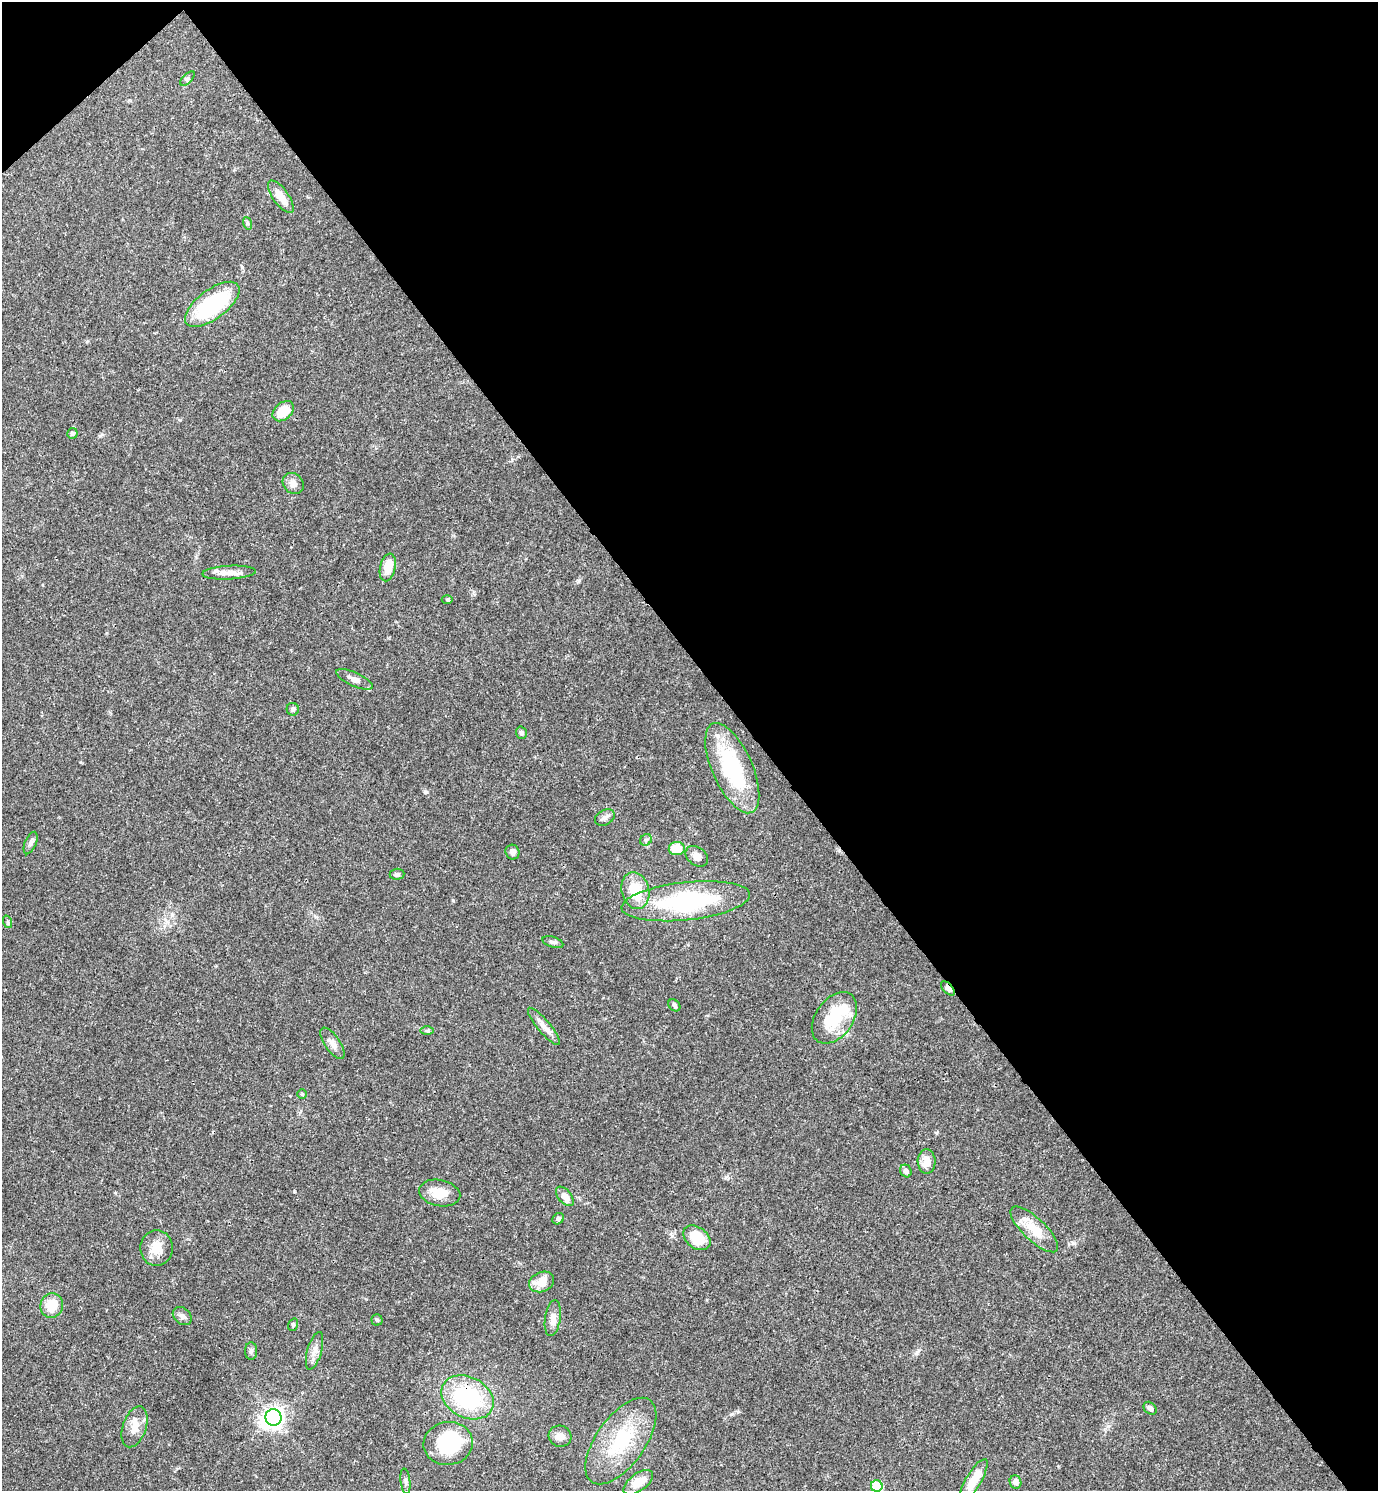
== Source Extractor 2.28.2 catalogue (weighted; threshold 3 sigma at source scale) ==
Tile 3 of 4 x 4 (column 3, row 1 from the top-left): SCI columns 3050-4425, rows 4469-5957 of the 5958 x 5961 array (HDU 1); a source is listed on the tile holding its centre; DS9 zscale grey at full resolution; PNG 1380 x 1493 px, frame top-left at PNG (2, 2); each listed source drawn as its Kron ellipse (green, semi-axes under 4 px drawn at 4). Shown black and unused: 46% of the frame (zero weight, under 3 of 4 exposures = <1% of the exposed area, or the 3 px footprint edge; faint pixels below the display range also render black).
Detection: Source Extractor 2.28.2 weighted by HDU 2 'WHT'; one run over the whole footprint, this tile lists its part. Background 0.0392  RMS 0.0026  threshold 0.0116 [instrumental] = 3 sigma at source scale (4.5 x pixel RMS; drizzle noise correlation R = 1.50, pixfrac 1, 0.05/0.05 arcsec/px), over >= 5 px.
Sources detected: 63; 3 inside a brighter object's white glare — neither listed nor drawn; the other 60 listed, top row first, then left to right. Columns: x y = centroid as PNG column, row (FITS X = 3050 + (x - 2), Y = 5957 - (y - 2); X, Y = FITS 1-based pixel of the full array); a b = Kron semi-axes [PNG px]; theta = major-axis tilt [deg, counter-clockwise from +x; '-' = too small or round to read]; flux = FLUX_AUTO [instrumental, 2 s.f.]
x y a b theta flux
187 79 9 4 45 0.5
281 197 19 8 -54 3.4
247 223 6 4 -71 0.42
212 304 32 14 37 23
283 411 12 8 41 5.1
72 433 5 5 - 0.73
293 483 11 9 -46 1.6
388 567 14 7 77 4
229 573 27 7 3 2.4
447 600 5 3 - 0.3
354 679 20 6 -25 1.7
293 709 6 6 - 0.53
521 733 6 5 - 0.63
732 768 49 20 -66 22
605 818 10 7 29 1
646 840 6 5 - 0.53
31 843 12 5 67 0.76
677 849 8 6 6 5.5
512 852 7 7 - 1
697 856 12 9 -37 1.7
397 874 7 5 5 0.6
635 891 19 13 -76 7.3
686 901 64 19 6 30
8 922 6 4 -72 0.37
553 942 11 5 -17 0.69
948 988 9 5 -47 1.4
674 1005 7 5 -45 0.57
834 1018 29 18 54 10
544 1026 24 6 -50 2
427 1031 6 4 1 0.39
332 1043 18 7 -56 1.8
302 1094 5 5 - 0.31
927 1161 12 9 -87 2.6
906 1171 6 5 - 0.81
440 1193 21 13 -11 4.4
565 1196 11 6 -50 2.1
558 1219 6 5 - 0.71
1034 1229 31 11 -44 5.4
697 1238 15 10 -37 6.4
156 1248 18 16 90 4
542 1282 13 10 22 4.1
52 1306 12 11 - 5.1
182 1316 10 8 -41 1.1
553 1318 18 7 81 2.2
377 1320 5 5 - 0.46
293 1325 6 4 69 0.4
251 1351 9 6 89 0.66
315 1351 19 7 74 1.8
467 1397 27 20 -27 24
1150 1408 7 5 -45 0.89
273 1417 8 8 - 110
135 1427 21 11 71 3.1
560 1436 11 10 - 1.8
621 1441 50 24 54 17
448 1443 25 21 9 18
974 1480 24 7 60 5.3
405 1481 13 5 -83 0.75
638 1482 17 8 37 3.7
1015 1482 6 6 - 1.3
877 1486 6 5 - 11
Overlapping masked pixels (flux is a lower limit): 2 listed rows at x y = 948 988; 467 1397
Unlisted compact peaks at least as high as the median listed source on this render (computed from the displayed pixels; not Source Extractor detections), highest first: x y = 426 792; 294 1191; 672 1236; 732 1414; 242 267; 453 900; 578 581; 1108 1426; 102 434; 1073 1243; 80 762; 917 1352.